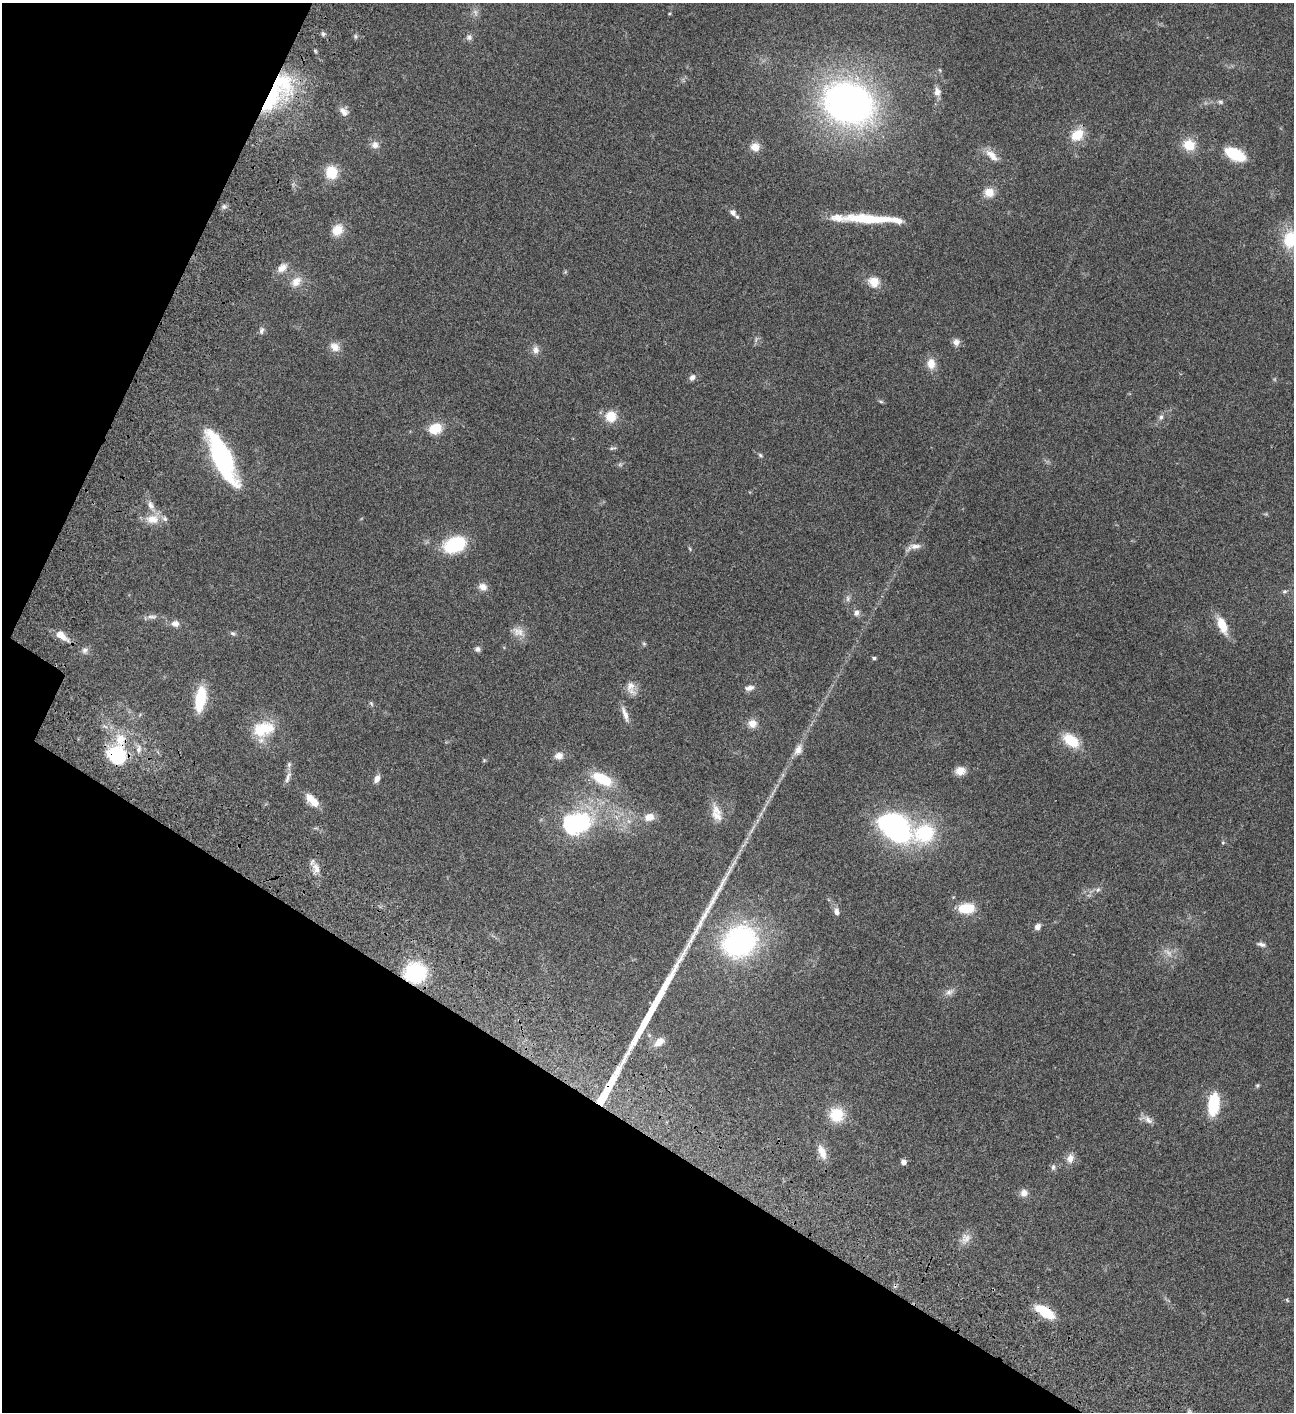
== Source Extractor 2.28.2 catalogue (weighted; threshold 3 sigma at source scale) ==
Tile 9 of 4 x 4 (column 1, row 3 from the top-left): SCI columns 505-1796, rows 1613-3022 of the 6048 x 6047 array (HDU 1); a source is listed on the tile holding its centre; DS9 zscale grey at full resolution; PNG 1296 x 1414 px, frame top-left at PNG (2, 3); no overlay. Shown black and unused: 26% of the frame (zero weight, under 3 of 4 exposures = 13% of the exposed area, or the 3 px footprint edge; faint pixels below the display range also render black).
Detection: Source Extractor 2.28.2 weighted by HDU 2 'WHT'; one run over the whole footprint, this tile lists its part. Background 0.0644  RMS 0.0059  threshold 0.0263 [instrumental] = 3 sigma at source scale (4.5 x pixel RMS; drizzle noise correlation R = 1.50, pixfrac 1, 0.05/0.05 arcsec/px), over >= 5 px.
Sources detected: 128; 5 too faint to see at this stretch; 2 inside a brighter object's white glare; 1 cosmic-ray / hot-pixel residue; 2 long thin detections or spike segments (spike, bleed or trail) — not listed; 10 inside a brighter listed object's ellipse — not listed separately; the other 108 listed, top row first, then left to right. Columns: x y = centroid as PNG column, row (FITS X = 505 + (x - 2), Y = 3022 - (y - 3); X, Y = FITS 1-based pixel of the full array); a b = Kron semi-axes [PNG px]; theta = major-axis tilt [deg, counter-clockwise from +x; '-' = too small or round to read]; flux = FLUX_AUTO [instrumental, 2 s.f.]
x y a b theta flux
669 14 4 3 - 0.48
323 34 7 6 - 1.3
355 36 7 5 -84 1.1
469 37 9 8 - 2
315 51 6 4 -48 0.73
940 70 6 3 -70 0.63
937 91 12 8 -77 3.4
277 93 56 23 52 64
1220 102 8 6 -3 1.2
849 103 42 33 -22 270
344 111 12 10 -52 3.8
1077 135 16 12 42 12
375 145 10 10 - 3.5
1189 145 14 13 - 11
755 147 10 10 - 5.7
1235 154 16 8 -26 34
992 155 21 9 -44 6.2
331 172 15 14 - 12
989 192 12 11 - 6.6
224 206 8 7 - 1.6
733 212 8 6 -43 2.5
867 219 50 11 -4 23
337 230 14 12 49 8.2
1290 239 27 18 81 20
282 268 14 10 39 5.2
296 282 17 12 41 6.3
874 282 12 11 - 8.6
261 330 10 7 79 1.9
956 342 9 8 - 2.9
335 347 14 10 -39 4.9
535 350 12 9 88 3.3
931 364 13 10 -79 6.6
692 377 8 7 - 2.3
881 401 8 4 -9 0.87
611 416 12 12 - 11
1161 417 8 7 - 1.8
435 428 16 12 23 11
612 448 11 4 12 1.2
760 455 6 5 - 1
222 458 47 15 -64 93
153 519 21 14 22 8.6
454 545 18 12 23 40
913 547 22 7 15 4.1
690 549 6 4 -49 0.69
483 587 12 9 -26 3.7
1284 591 7 6 - 1.1
848 598 11 6 89 2.1
857 613 9 8 - 2.4
152 617 15 7 -3 2.9
175 623 11 8 0 3.4
1222 625 20 9 -68 12
518 632 20 11 -27 5.5
233 633 7 6 - 1.2
62 636 19 8 -37 7.2
644 644 7 5 -63 0.89
477 649 8 7 - 1.7
85 650 10 9 - 2.5
874 658 4 4 - 1.2
630 686 16 13 83 5.3
749 688 12 7 13 2.8
200 699 22 9 81 27
371 703 7 5 -63 1
625 714 22 6 -71 4
752 723 11 10 - 5.3
264 729 27 17 14 20
1071 740 19 12 -37 16
139 749 13 7 87 3.4
798 750 18 10 62 5.3
117 755 20 18 -63 35
559 756 11 9 5 3.8
484 760 5 5 - 0.65
960 771 12 10 10 5.1
288 777 19 6 68 2.8
377 779 10 6 61 2.9
602 779 24 12 -27 21
312 800 20 9 -45 7.6
717 810 25 9 -57 6.1
649 817 11 9 10 6.1
629 821 7 6 - 2
580 822 31 28 52 52
892 822 24 13 9 70
924 833 44 23 5 56
1223 843 5 4 - 0.74
316 868 16 10 -84 5.3
1098 890 8 6 45 1.6
966 908 18 11 3 14
836 911 11 7 -83 2.8
1037 927 7 6 - 2.9
739 942 30 25 32 120
1261 944 11 5 -16 2.1
415 972 17 16 - 50
949 992 13 8 27 3.2
649 1035 6 5 - 1
659 1042 15 9 37 5.4
1257 1085 5 5 - 0.82
606 1091 48 7 61 31
1213 1105 17 8 83 38
837 1115 16 16 - 16
1147 1119 19 8 -20 3.6
822 1152 20 9 -68 6.5
1070 1158 14 10 71 4.3
903 1162 5 5 - 2.9
1053 1167 8 6 80 1.6
1024 1193 10 9 - 4
965 1239 17 12 55 5.1
1287 1300 6 4 -47 0.65
1045 1312 23 10 -33 16
1189 1411 6 5 - 1.2
Overlapping masked pixels (flux is a lower limit): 5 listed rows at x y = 277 93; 117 755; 415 972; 606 1091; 1045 1312
Isophote crosses this tile's border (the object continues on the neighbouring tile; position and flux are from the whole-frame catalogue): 1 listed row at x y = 1290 239